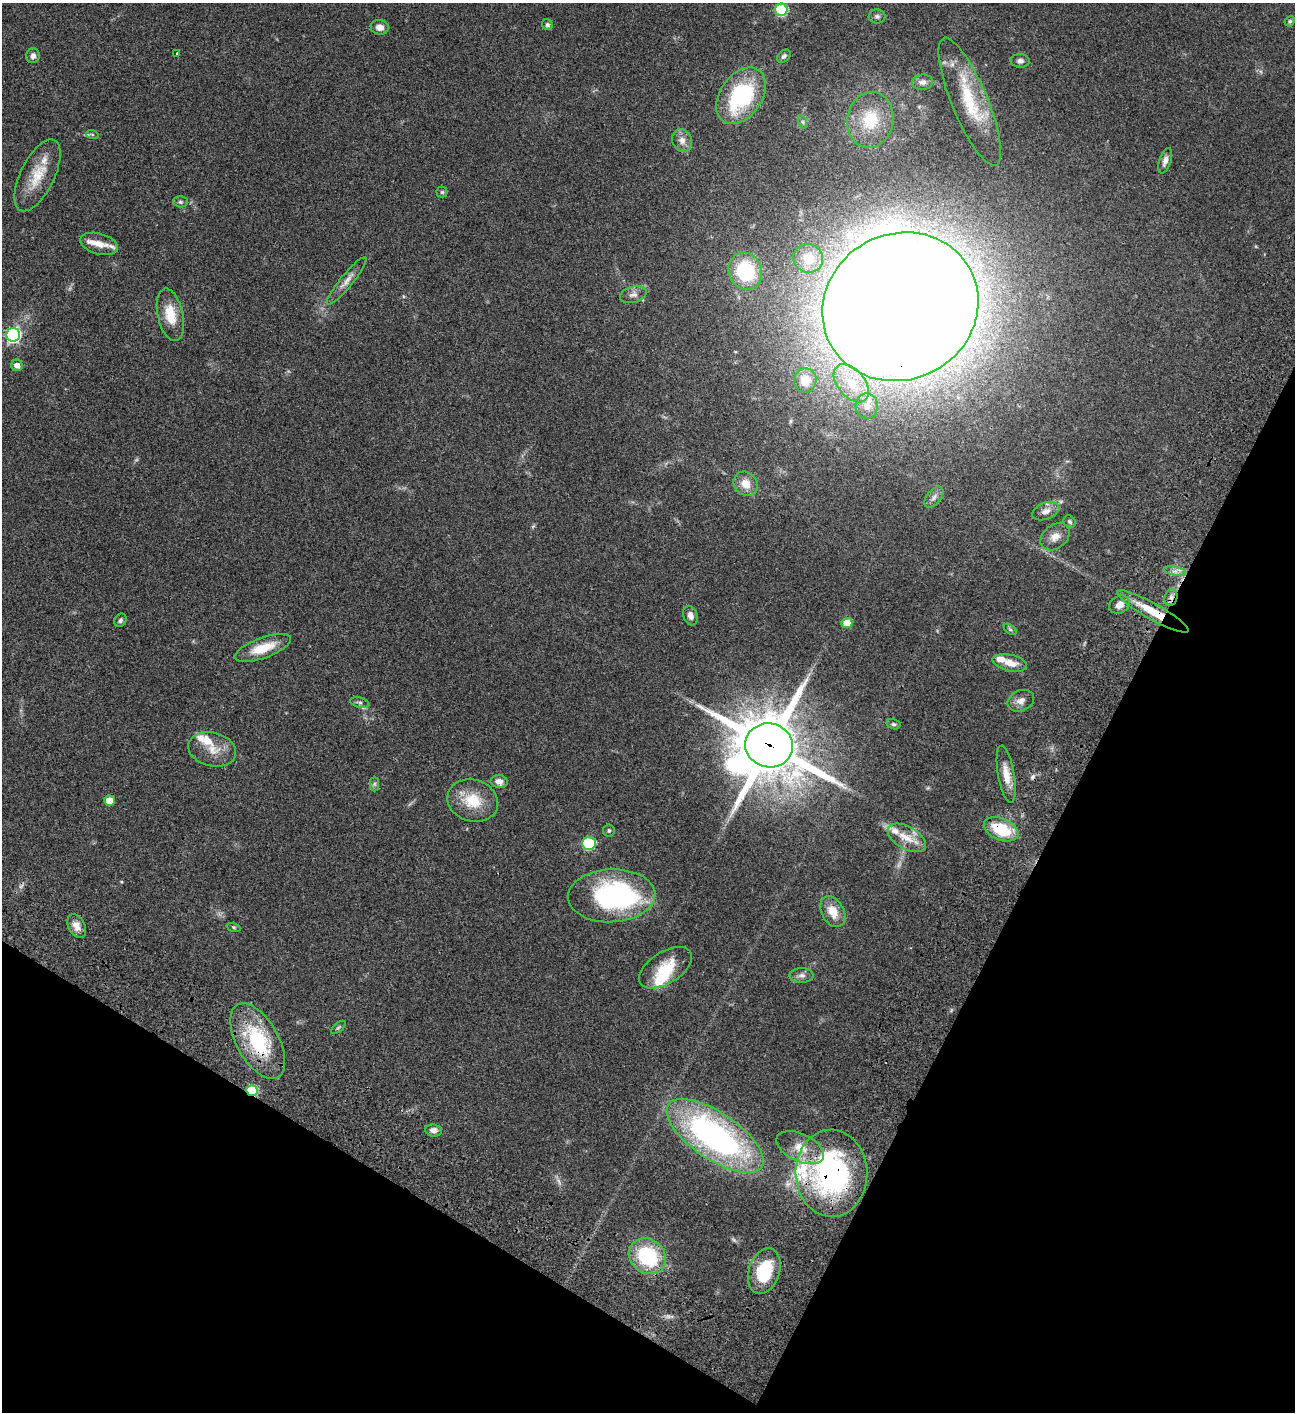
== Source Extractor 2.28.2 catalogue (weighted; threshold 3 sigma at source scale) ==
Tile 15 of 4 x 4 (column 3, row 4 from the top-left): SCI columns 3089-4381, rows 203-1612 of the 6049 x 6047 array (HDU 1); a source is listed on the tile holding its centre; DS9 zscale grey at full resolution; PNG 1297 x 1414 px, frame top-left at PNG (2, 3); each listed source drawn as its Kron ellipse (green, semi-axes under 4 px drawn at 4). Shown black and unused: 26% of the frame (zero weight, under 3 of 4 exposures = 13% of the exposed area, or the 3 px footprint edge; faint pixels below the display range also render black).
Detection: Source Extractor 2.28.2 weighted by HDU 2 'WHT'; one run over the whole footprint, this tile lists its part. Background 0.064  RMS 0.0059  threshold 0.0264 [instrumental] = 3 sigma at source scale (4.5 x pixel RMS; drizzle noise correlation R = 1.50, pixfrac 1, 0.05/0.05 arcsec/px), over >= 5 px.
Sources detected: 96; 6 too faint to see at this stretch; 2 inside a brighter object's white glare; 1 cosmic-ray / hot-pixel residue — neither listed nor drawn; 11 inside a brighter listed object's ellipse — not listed separately; the other 76 listed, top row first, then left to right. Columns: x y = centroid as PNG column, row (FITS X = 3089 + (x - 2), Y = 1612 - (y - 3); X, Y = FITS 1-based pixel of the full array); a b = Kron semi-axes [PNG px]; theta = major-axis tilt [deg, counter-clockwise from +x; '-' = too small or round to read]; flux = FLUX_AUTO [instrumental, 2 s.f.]
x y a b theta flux
781 10 6 6 - 48
877 16 8 7 - 1.7
1290 21 5 5 - 0.97
547 25 6 5 - 1.2
380 27 9 7 -10 3.5
177 53 3 3 - 0.5
33 56 7 6 - 2.4
784 56 7 5 42 1.4
1020 61 9 7 -3 2.1
922 82 10 7 6 2.6
741 96 31 21 55 58
970 102 69 18 -68 33
870 120 28 23 80 23
803 122 7 4 -71 1.1
92 134 6 4 -19 0.71
682 140 12 9 -67 4
1165 161 13 6 72 2.8
37 175 39 17 64 16
442 192 5 5 - 0.83
180 202 7 5 -2 1.1
99 244 19 10 -16 6
808 258 15 14 - 8.5
745 271 19 16 -71 40
347 281 30 6 51 4.5
633 295 14 8 15 2.9
900 307 79 73 28 3100
170 315 27 12 -77 13
13 335 7 7 - 120
17 365 6 5 - 3.7
805 381 12 11 - 11
851 383 22 13 -50 16
867 406 12 11 - 5
746 484 13 11 -42 7.3
934 497 12 7 50 2.6
1046 511 14 8 20 4.1
1070 522 7 5 -48 1.1
1055 537 16 12 37 5.2
1175 571 11 3 -11 1.8
1171 597 8 6 76 2.4
1119 605 11 8 28 3.9
1153 611 41 8 -29 18
690 616 10 7 -70 2.8
120 620 7 5 59 1.3
847 623 5 5 - 10
1010 629 7 4 -37 0.83
263 648 30 10 20 14
1010 663 17 8 -13 6.4
1021 701 14 10 24 4
360 703 9 5 -14 1.5
893 724 7 5 -15 1
769 745 24 22 -13 4500
212 749 24 16 -14 9.9
1006 774 29 8 -80 7.8
499 781 8 6 -9 3.5
374 784 7 4 89 1.1
109 801 5 5 - 8.2
473 801 26 20 -17 17
1001 829 18 10 -23 23
609 831 6 6 - 1.1
907 838 21 11 -29 8.9
589 843 7 6 - 47
612 896 44 26 3 95
833 912 16 11 -60 8.7
77 926 13 8 -61 4.3
234 927 7 3 -19 0.77
665 968 29 16 32 16
802 975 12 7 0 2.6
338 1027 9 4 41 0.94
258 1041 41 21 -61 43
252 1090 6 5 - 39
434 1130 8 6 -7 2.7
715 1136 56 23 -34 180
800 1148 25 14 -25 11
831 1173 43 36 -88 120
647 1256 19 17 -40 43
764 1271 23 15 71 27
Overlapping masked pixels (flux is a lower limit): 8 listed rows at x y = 900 307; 1171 597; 1153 611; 769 745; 1001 829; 258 1041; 252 1090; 831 1173